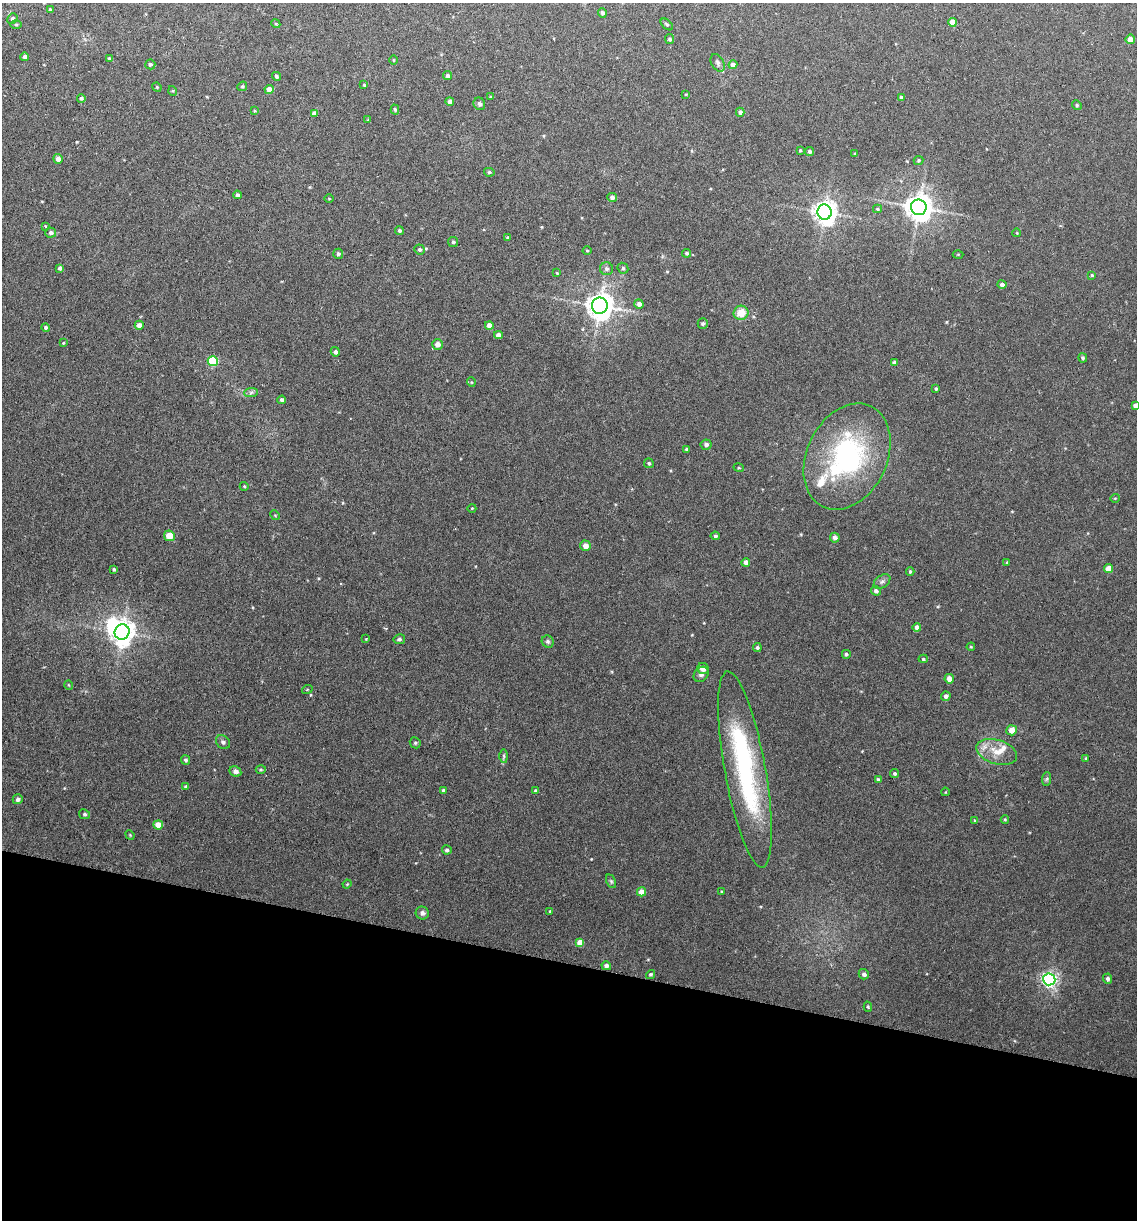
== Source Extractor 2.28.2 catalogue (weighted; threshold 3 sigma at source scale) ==
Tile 15 of 4 x 4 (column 3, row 4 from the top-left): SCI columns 2446-3580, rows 13-1230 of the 5008 x 4899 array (HDU 1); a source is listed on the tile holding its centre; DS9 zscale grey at full resolution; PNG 1139 x 1222 px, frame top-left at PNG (2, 3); each listed source drawn as its Kron ellipse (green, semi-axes under 4 px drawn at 4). Shown black and unused: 21% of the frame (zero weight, under 3 of 6 exposures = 3% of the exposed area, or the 3 px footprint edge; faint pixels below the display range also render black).
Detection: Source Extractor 2.28.2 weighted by HDU 2 'WHT'; one run over the whole footprint, this tile lists its part. Background 0.0299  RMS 0.0032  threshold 0.0133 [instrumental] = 3 sigma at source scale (4.09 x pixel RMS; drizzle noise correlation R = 1.36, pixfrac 0.8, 0.05/0.05 arcsec/px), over >= 5 px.
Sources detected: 159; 2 inside a brighter object's white glare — neither listed nor drawn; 3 inside a brighter listed object's ellipse — not listed separately; the other 154 listed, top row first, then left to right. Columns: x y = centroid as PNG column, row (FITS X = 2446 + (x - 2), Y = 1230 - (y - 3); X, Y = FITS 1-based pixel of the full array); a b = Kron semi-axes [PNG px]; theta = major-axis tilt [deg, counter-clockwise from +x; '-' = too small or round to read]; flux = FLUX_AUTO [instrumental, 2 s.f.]
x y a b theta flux
50 10 3 3 - 0.49
602 13 5 4 - 0.71
12 18 5 5 - 0.69
952 22 4 4 - 3.3
276 24 4 3 - 0.28
667 24 7 4 -43 0.47
16 25 5 3 - 0.36
670 39 5 4 - 0.59
1130 39 5 4 - 1.9
25 57 4 4 - 0.84
109 58 3 3 - 0.32
393 60 4 3 - 0.23
718 63 9 6 -59 0.88
150 64 5 5 - 0.59
733 65 4 4 - 1.5
276 76 5 4 - 0.55
448 76 4 4 - 0.73
364 85 4 3 - 0.23
242 86 5 4 - 0.37
157 87 5 4 - 0.31
269 89 4 4 - 2.2
173 91 5 3 - 0.26
686 94 4 2 - 0.19
491 97 4 3 - 0.46
901 97 4 3 - 0.72
81 98 4 4 - 0.48
450 101 4 4 - 0.95
479 104 6 5 - 0.7
1077 105 5 4 - 0.36
395 110 5 4 - 0.43
254 111 4 3 - 0.26
740 112 4 4 - 0.84
314 113 4 4 - 1
368 120 4 4 - 0.26
800 150 4 3 - 0.29
810 151 4 4 - 0.64
855 154 3 3 - 0.24
58 159 5 4 - 1.4
918 160 5 4 - 0.42
489 172 5 4 - 0.5
237 195 4 4 - 0.77
612 197 5 4 - 0.96
329 199 4 3 - 0.24
919 207 8 7 - 350
877 209 4 4 - 0.34
825 212 7 7 - 240
45 226 3 2 - 0.21
399 230 4 4 - 0.46
51 233 5 5 - 0.87
1017 233 4 3 - 0.21
507 237 4 3 - 0.26
453 242 5 5 - 0.51
420 249 5 5 - 0.66
587 250 4 3 - 0.24
687 253 4 4 - 0.5
338 254 5 5 - 0.54
958 255 5 3 - 0.24
60 268 4 3 - 0.72
623 268 6 5 - 0.46
607 269 6 6 - 0.73
557 273 4 3 - 0.22
1092 275 3 3 - 0.31
1002 285 4 4 - 1
639 304 5 4 - 1.3
600 306 8 8 - 340
741 313 7 7 - 4.4
703 323 5 5 - 0.55
139 325 4 4 - 1.8
489 326 4 4 - 2.7
46 327 4 4 - 0.66
498 335 4 4 - 1.4
63 343 4 3 - 0.26
437 344 5 5 - 1.7
335 352 5 4 - 0.89
1083 358 4 4 - 0.5
213 361 5 5 - 15
894 363 4 4 - 0.9
471 382 5 3 - 0.25
936 389 3 3 - 0.32
251 392 7 4 2 0.61
282 400 4 4 - 0.71
1135 405 4 4 - 0.85
706 445 5 5 - 0.89
687 449 3 3 - 0.37
847 457 56 40 64 45
649 463 5 4 - 0.47
739 468 5 3 - 0.29
244 486 4 4 - 0.36
1115 498 5 3 - 0.22
472 508 4 3 - 0.21
275 515 5 4 - 0.31
169 536 5 5 - 4
715 536 5 4 - 0.54
835 538 5 4 - 0.97
585 546 5 5 - 2
746 562 4 4 - 1.4
1007 562 4 3 - 0.31
1109 568 4 4 - 2.7
114 569 3 3 - 0.4
910 571 4 3 - 0.45
882 582 9 6 36 0.83
876 591 5 4 - 0.79
917 627 4 4 - 1.4
122 632 8 7 - 250
366 639 3 3 - 0.19
399 639 5 5 - 0.6
548 642 6 5 - 0.57
971 647 4 3 - 0.25
757 648 4 4 - 0.53
846 654 4 4 - 0.57
923 659 4 4 - 0.38
703 668 5 5 - 1.6
701 674 8 6 45 0.85
949 679 5 4 - 2.2
69 685 5 3 - 0.22
307 690 5 3 - 0.24
946 696 4 4 - 0.99
1012 730 5 5 - 2.5
223 742 8 6 -43 0.82
415 743 6 5 - 0.45
997 752 21 12 -17 4.9
504 756 7 4 -89 0.53
1086 758 4 3 - 0.32
185 760 5 4 - 0.62
261 769 5 3 - 0.3
745 769 99 20 -80 45
235 771 6 5 - 1.3
895 774 4 4 - 0.56
1047 779 7 4 88 0.51
878 780 4 4 - 0.57
186 787 4 4 - 0.52
443 790 3 3 - 0.41
535 791 4 4 - 0.46
945 792 4 2 - 0.18
18 799 5 5 - 0.79
84 814 6 4 -27 0.46
1005 819 4 4 - 0.35
974 820 4 2 - 0.22
158 825 5 4 - 5
130 835 5 4 - 0.27
447 850 5 4 - 0.61
611 881 7 4 -64 0.47
347 884 5 3 - 0.25
642 892 4 4 - 3.5
722 892 3 3 - 0.3
550 911 3 2 - 0.26
422 913 7 6 - 0.89
580 942 4 4 - 4
606 966 5 4 - 1
651 974 5 4 - 0.44
864 974 5 5 - 0.89
1049 979 6 6 - 83
1108 979 5 4 - 0.73
868 1007 5 4 - 0.37
Isophote crosses this tile's border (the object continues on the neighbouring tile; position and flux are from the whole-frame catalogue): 1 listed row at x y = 1135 405